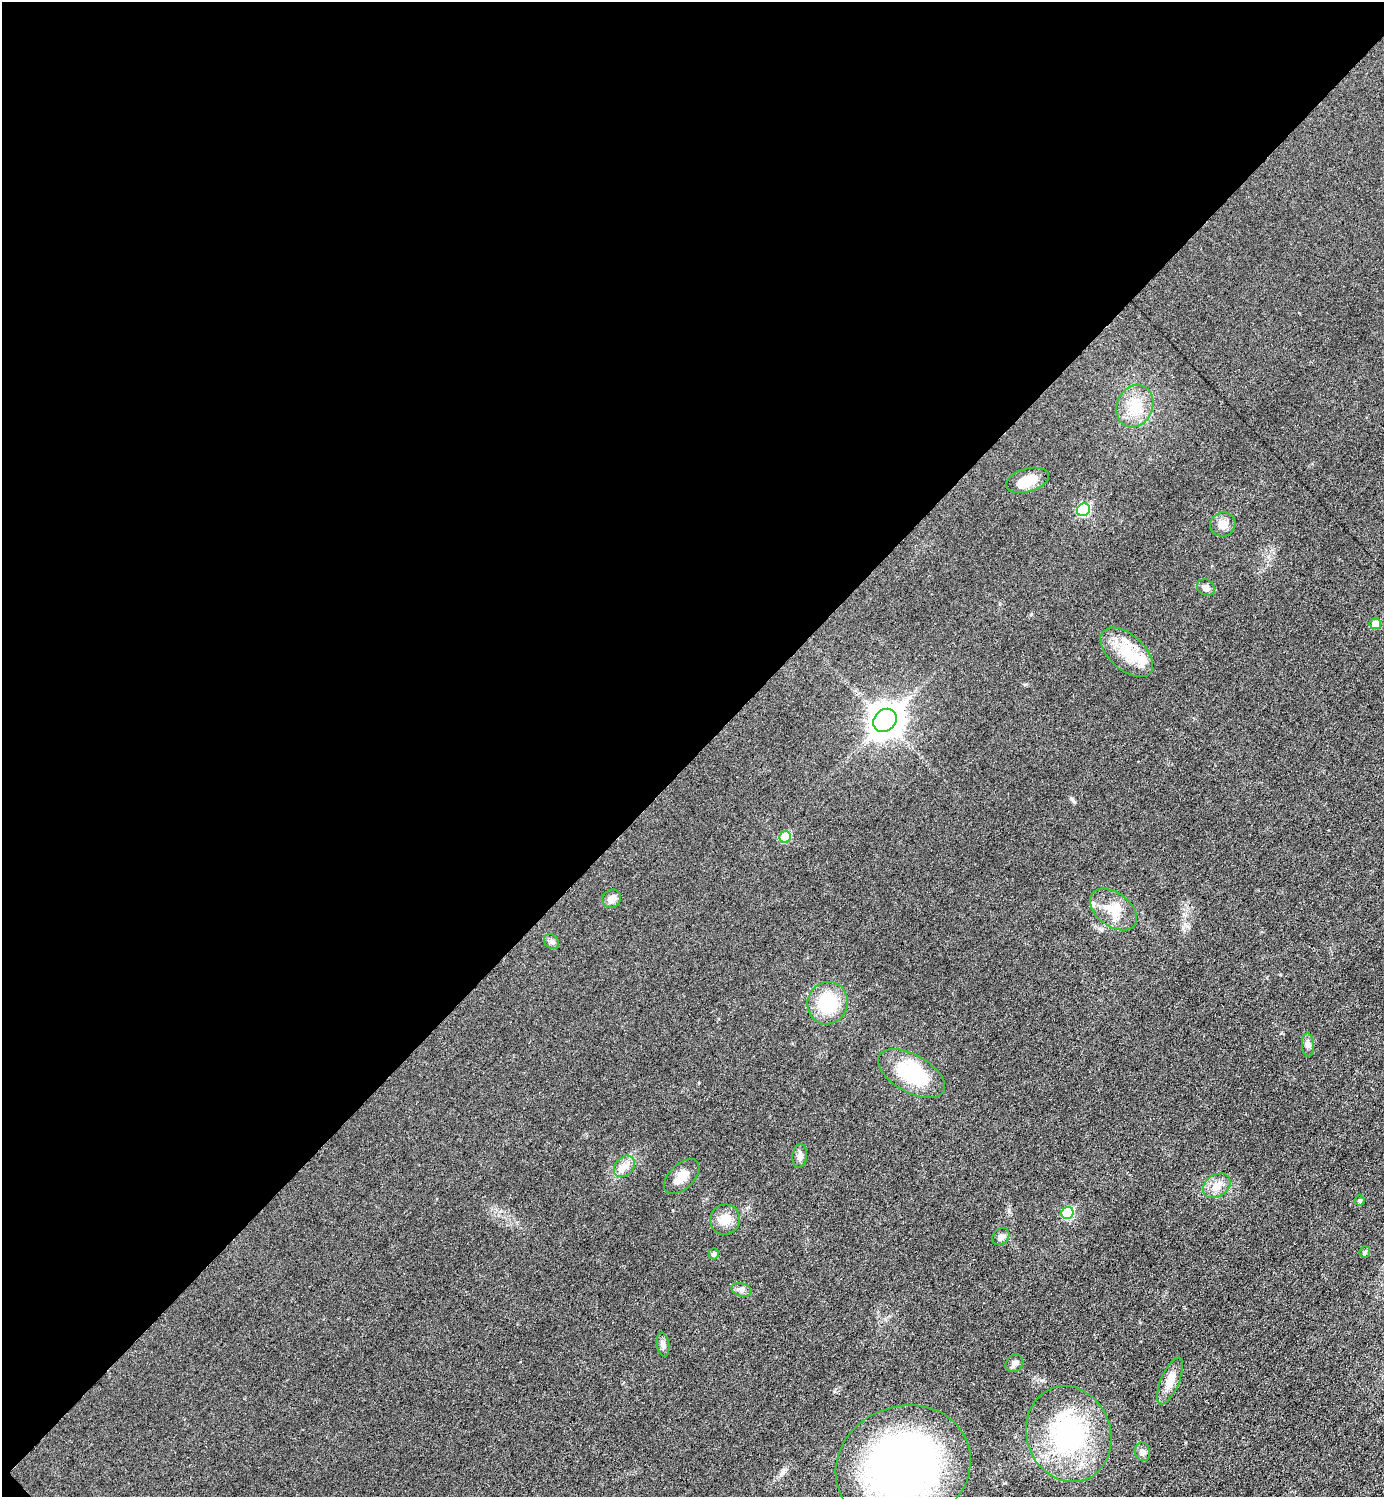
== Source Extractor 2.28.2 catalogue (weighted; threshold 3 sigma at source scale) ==
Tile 5 of 4 x 4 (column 1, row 2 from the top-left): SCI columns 155-1536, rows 2992-4486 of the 5981 x 5981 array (HDU 1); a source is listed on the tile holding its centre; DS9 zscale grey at full resolution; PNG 1386 x 1499 px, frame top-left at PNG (2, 2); each listed source drawn as its Kron ellipse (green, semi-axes under 4 px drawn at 4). Shown black and unused: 51% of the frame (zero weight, under 3 of 6 exposures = <1% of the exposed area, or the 3 px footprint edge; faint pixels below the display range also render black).
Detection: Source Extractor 2.28.2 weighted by HDU 2 'WHT'; one run over the whole footprint, this tile lists its part. Background 0.0173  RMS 0.0035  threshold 0.0144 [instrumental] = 3 sigma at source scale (4.09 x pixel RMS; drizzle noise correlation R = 1.36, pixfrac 0.8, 0.05/0.05 arcsec/px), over >= 5 px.
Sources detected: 34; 1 inside a brighter object's white glare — neither listed nor drawn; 1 inside a brighter listed object's ellipse — not listed separately; the other 32 listed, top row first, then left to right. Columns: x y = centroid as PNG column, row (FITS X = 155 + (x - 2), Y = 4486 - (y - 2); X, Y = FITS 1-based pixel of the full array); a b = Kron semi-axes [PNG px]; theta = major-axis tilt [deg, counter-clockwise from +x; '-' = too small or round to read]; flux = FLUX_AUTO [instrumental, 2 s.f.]
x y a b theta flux
1135 406 22 18 66 8.2
1027 480 22 11 16 5.8
1083 510 7 6 - 24
1223 524 13 12 - 2.9
1206 587 9 7 -34 1.7
1375 624 6 5 - 4
1127 652 31 17 -42 11
885 720 12 10 46 500
785 837 6 5 - 9.5
611 899 10 9 - 2.3
1114 910 26 17 -37 7.1
551 942 8 6 -44 1.1
828 1003 21 20 - 16
1308 1045 12 6 -85 1.3
911 1073 37 19 -29 21
800 1156 12 7 83 1.6
624 1166 12 9 49 2.4
682 1176 21 12 44 3.9
1217 1186 15 11 34 3.4
1359 1201 5 5 - 0.54
1067 1213 6 5 - 17
725 1220 15 15 - 4.4
1001 1236 9 7 48 1.3
1365 1252 6 5 - 0.52
714 1254 5 5 - 0.93
741 1290 10 6 -15 1.2
663 1345 12 6 -81 1.2
1014 1363 9 8 - 1.3
1170 1381 25 9 67 4.5
1069 1434 49 42 -72 51
1142 1452 9 7 -71 1.2
903 1466 69 60 22 160
Isophote crosses this tile's border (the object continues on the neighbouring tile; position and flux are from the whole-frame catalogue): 1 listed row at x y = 903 1466
Unlisted compact peaks at least as high as the median listed source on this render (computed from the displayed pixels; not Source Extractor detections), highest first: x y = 1187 926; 1073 801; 1031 614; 673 1210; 1026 684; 1184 914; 783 1472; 748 1207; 834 1391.